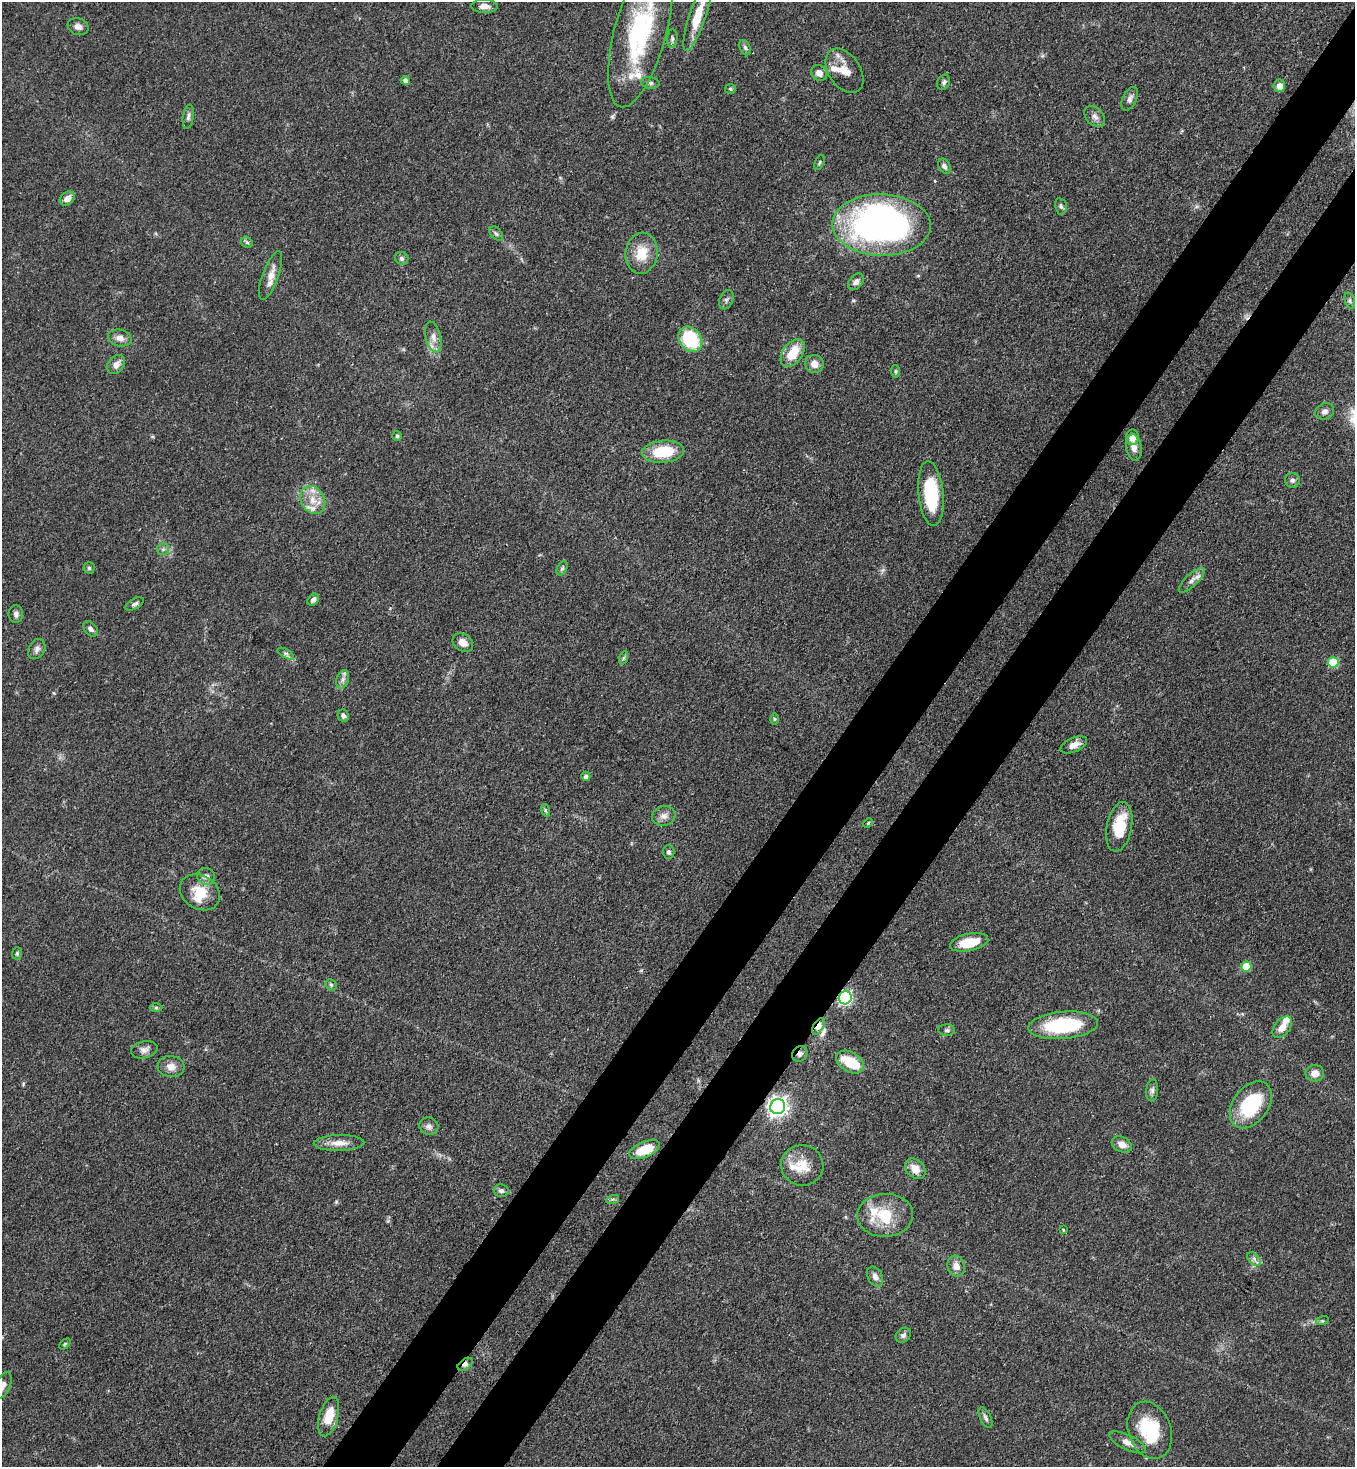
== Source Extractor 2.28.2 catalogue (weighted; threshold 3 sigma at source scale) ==
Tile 10 of 4 x 4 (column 2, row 3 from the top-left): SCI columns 1581-2933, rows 1526-2990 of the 6004 x 5982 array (HDU 1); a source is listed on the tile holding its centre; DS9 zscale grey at full resolution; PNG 1357 x 1469 px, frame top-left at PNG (2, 2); each listed source drawn as its Kron ellipse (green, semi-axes under 4 px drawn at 4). Shown black and unused: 9% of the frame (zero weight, under 3 of 4 exposures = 7% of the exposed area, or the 3 px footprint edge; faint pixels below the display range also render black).
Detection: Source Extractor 2.28.2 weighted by HDU 2 'WHT'; one run over the whole footprint, this tile lists its part. Background 0.0862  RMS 0.0038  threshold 0.0173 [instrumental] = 3 sigma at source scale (4.5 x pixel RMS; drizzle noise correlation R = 1.50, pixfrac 1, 0.05/0.05 arcsec/px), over >= 5 px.
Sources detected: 119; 1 inside a brighter object's white glare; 1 long thin detection or spike segment (spike, bleed or trail) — neither listed nor drawn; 8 inside a brighter listed object's ellipse — not listed separately; the other 109 listed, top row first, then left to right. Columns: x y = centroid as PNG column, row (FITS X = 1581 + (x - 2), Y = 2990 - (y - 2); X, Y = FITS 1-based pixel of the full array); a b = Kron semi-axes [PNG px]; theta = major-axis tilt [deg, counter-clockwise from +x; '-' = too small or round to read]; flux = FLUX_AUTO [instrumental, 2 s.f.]
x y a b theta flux
484 6 13 6 -1 2.4
698 15 37 8 72 11
78 27 10 8 -20 2
640 31 78 26 75 57
672 39 9 5 85 1.1
745 48 8 5 -64 0.9
844 71 24 16 -56 6.5
819 73 8 7 - 2.5
405 80 4 4 - 1.3
944 82 8 6 65 0.94
650 83 9 6 -6 1.2
1279 86 6 6 - 2.5
730 89 5 5 - 0.57
1130 99 13 7 65 1.6
1095 116 12 8 -45 1.9
188 117 12 5 81 1.3
819 163 8 4 63 0.68
944 166 8 5 -60 1.4
67 198 8 6 40 2.8
1061 206 8 6 -78 1
881 225 49 30 -2 170
496 234 8 5 -48 0.9
247 242 6 5 - 0.69
641 253 21 16 83 8.9
402 258 7 6 - 0.99
271 275 26 8 70 4
856 282 9 6 51 1.5
726 300 10 6 67 1.1
1350 301 8 5 -72 0.88
433 337 16 7 -76 2.8
120 338 12 8 -15 2.6
690 339 13 11 -52 22
793 353 16 10 55 9.8
116 364 10 8 51 2.5
814 364 9 9 - 3.4
896 371 6 4 -83 0.55
1325 411 10 7 25 1.6
397 436 5 5 - 0.63
1132 437 8 6 89 3.1
1134 448 13 7 -81 2.9
663 452 21 11 5 14
1292 480 7 7 - 1.2
931 494 32 12 -84 21
313 500 15 11 -60 5.5
163 549 6 6 - 0.85
89 568 5 5 - 0.66
562 568 7 5 62 0.75
1192 580 17 6 43 2.1
313 600 6 5 - 1.4
135 604 10 5 29 1.1
16 614 9 7 88 1.3
91 629 9 6 -49 1.2
463 643 11 8 -32 3.7
37 649 11 8 59 1.8
286 654 9 4 -30 0.89
623 658 7 4 70 0.7
1333 662 5 5 - 18
343 679 9 6 72 1.4
343 716 6 5 - 1.2
774 719 6 4 -89 0.48
1074 745 14 7 23 2.9
586 776 4 4 - 1.2
545 810 6 4 -72 0.62
664 816 12 10 15 2.6
868 823 5 3 - 0.44
1119 827 25 12 79 13
669 852 7 6 - 0.96
206 876 9 8 - 1.8
200 892 21 17 -31 8.9
969 942 19 8 12 9
17 953 6 5 - 0.63
1246 967 5 5 - 12
331 985 6 5 - 0.68
845 998 7 6 - 75
156 1008 6 4 1 0.6
1063 1025 35 13 5 30
819 1026 9 5 58 3.2
1282 1027 12 7 51 3.7
947 1030 8 5 1 0.95
144 1050 13 8 12 2.2
800 1054 8 7 - 1.3
850 1062 15 9 -30 11
171 1067 13 10 -5 3.3
1315 1073 9 8 - 2.9
1152 1090 11 6 84 1.4
1251 1105 26 17 53 25
778 1107 7 7 - 210
429 1126 9 8 - 1.5
339 1143 25 8 1 4.2
1122 1144 10 7 -26 2.8
644 1150 16 8 23 10
802 1165 21 20 - 8.2
915 1169 12 8 -45 4.3
501 1191 7 6 - 1.2
613 1199 6 4 17 0.62
885 1215 28 21 2 16
1063 1230 3 2 - 0.34
1254 1259 8 5 -46 1.2
956 1266 10 9 - 3.1
875 1277 10 7 -61 2.1
1322 1321 6 4 17 0.53
903 1335 8 6 41 1.2
65 1344 6 4 45 0.5
465 1364 8 5 37 1.5
3 1385 14 7 67 2.2
329 1417 20 9 74 8.7
985 1418 11 5 -63 1.2
1150 1430 29 21 -70 21
1128 1442 20 7 -25 3.1
Overlapping masked pixels (flux is a lower limit): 5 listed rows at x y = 845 998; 819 1026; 800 1054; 778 1107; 465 1364
Isophote crosses this tile's border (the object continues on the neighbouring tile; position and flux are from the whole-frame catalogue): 4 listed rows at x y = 698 15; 640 31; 3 1385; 1128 1442